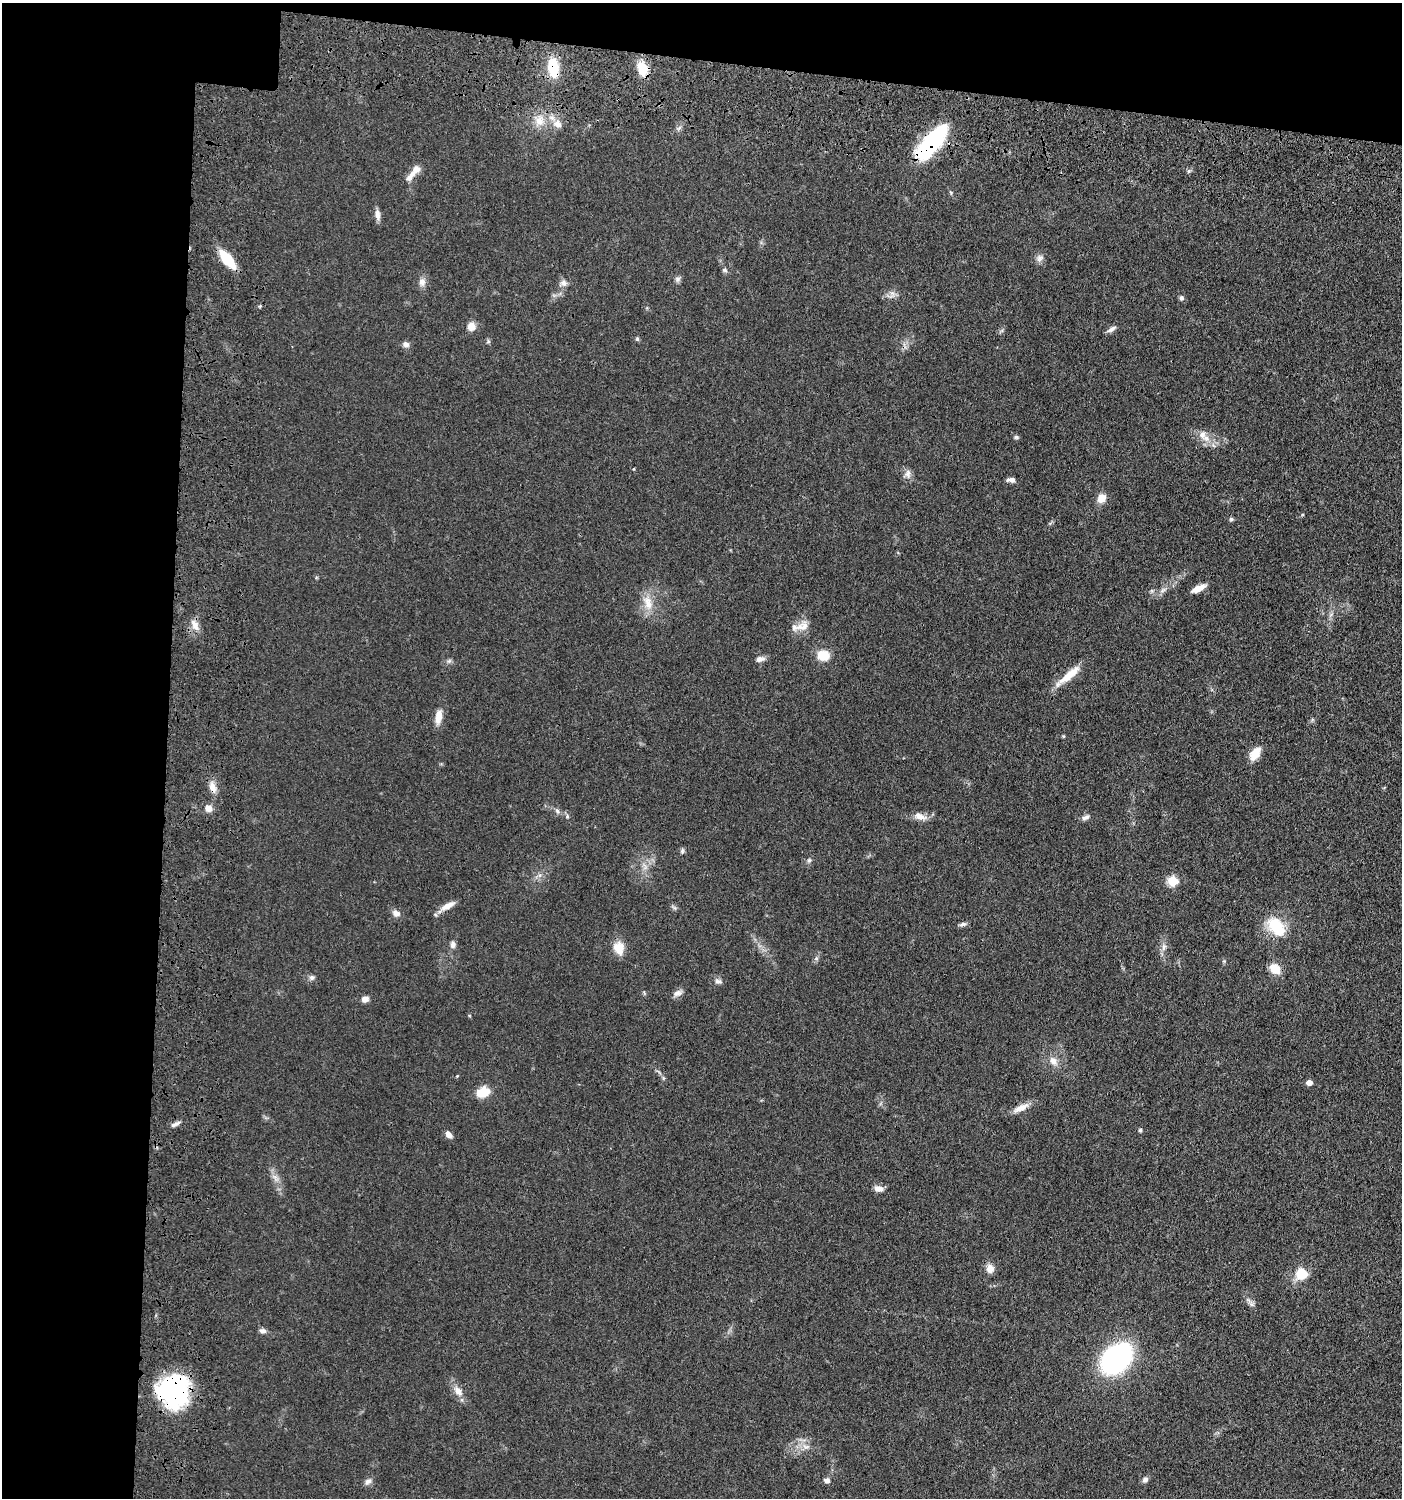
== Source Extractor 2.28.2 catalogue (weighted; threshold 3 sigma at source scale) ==
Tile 1 of 3 x 3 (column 1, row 1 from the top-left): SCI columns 199-1598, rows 3088-4583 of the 4709 x 4683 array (HDU 1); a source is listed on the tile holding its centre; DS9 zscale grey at full resolution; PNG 1404 x 1500 px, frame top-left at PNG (2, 3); no overlay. Shown black and unused: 16% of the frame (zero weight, under 3 of 4 exposures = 9% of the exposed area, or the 3 px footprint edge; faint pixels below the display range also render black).
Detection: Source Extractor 2.28.2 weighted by HDU 2 'WHT'; one run over the whole footprint, this tile lists its part. Background 0.0597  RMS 0.005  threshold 0.0223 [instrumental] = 3 sigma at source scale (4.5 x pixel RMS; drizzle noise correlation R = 1.50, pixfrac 1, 0.05/0.05 arcsec/px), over >= 5 px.
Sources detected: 77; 1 inside a brighter listed object's ellipse — not listed separately; the other 76 listed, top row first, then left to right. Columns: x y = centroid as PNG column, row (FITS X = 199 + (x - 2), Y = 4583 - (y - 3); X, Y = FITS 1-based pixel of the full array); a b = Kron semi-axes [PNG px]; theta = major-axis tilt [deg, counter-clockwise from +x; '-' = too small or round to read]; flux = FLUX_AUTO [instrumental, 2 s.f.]
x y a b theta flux
553 68 18 10 -82 16
642 68 15 10 -73 10
539 121 13 12 - 5.9
557 124 13 10 -24 4.1
931 143 42 16 50 44
410 176 21 8 49 3.6
377 214 14 6 -84 2.4
1040 258 9 6 46 1.8
227 259 19 8 -51 17
724 270 7 5 -15 0.94
678 279 8 6 0 1.2
422 282 10 9 - 2.6
564 283 9 8 - 2.1
892 293 7 4 -18 1.5
1181 298 6 6 - 1
471 326 10 9 - 3.6
1112 329 13 5 34 1.7
637 339 6 5 - 0.71
488 341 6 4 -72 0.71
406 344 8 7 - 1.8
1202 435 11 9 73 3.3
1016 437 5 5 - 0.78
908 474 12 8 -87 2.4
1011 480 10 5 0 1.9
1101 498 10 9 - 4.8
1231 519 5 5 - 0.79
1198 588 16 6 26 4.3
648 603 22 10 -73 6.6
195 626 15 8 -67 3.9
803 626 20 12 15 5.2
823 655 11 9 -8 9.3
760 659 11 6 9 2.2
449 661 7 4 18 0.88
1068 676 34 9 38 9.1
438 717 19 8 81 4.7
1255 754 17 9 57 6.6
213 787 16 8 -70 3.8
208 808 9 8 - 2.9
557 811 7 5 -46 1.2
567 816 6 4 -73 0.69
920 816 14 9 -15 3.7
1085 817 11 6 26 1.6
682 851 8 5 81 0.93
809 860 6 5 - 0.93
1173 881 6 6 - 20
448 906 19 7 28 4.1
396 913 10 8 -20 2.4
963 924 9 5 13 1.3
1276 927 24 15 -50 16
453 944 9 7 -89 1.8
1164 947 11 5 72 1.9
619 948 17 13 -75 6.4
1275 969 12 9 -39 7.2
312 977 7 6 - 1.3
718 981 11 5 -10 1.5
678 993 12 7 11 2.1
365 999 8 6 24 2.6
1053 1061 11 9 -52 3.4
1309 1083 5 5 - 3.6
483 1092 12 9 20 11
1021 1108 22 8 24 4.6
175 1124 13 4 29 1.7
1140 1130 4 4 - 0.67
448 1134 9 6 -50 2.2
275 1177 11 4 -67 2
879 1189 11 7 -14 2.8
990 1269 10 9 - 3.4
1301 1274 9 9 - 15
1251 1304 7 4 -71 1.2
263 1331 8 6 -7 1.7
1116 1359 25 18 43 100
173 1391 33 32 - 59
458 1391 15 8 -49 4
1145 1479 8 6 48 1.6
827 1480 7 6 - 1.8
368 1481 10 7 38 1.9
Overlapping masked pixels (flux is a lower limit): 5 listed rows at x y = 553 68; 642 68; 931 143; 213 787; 173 1391